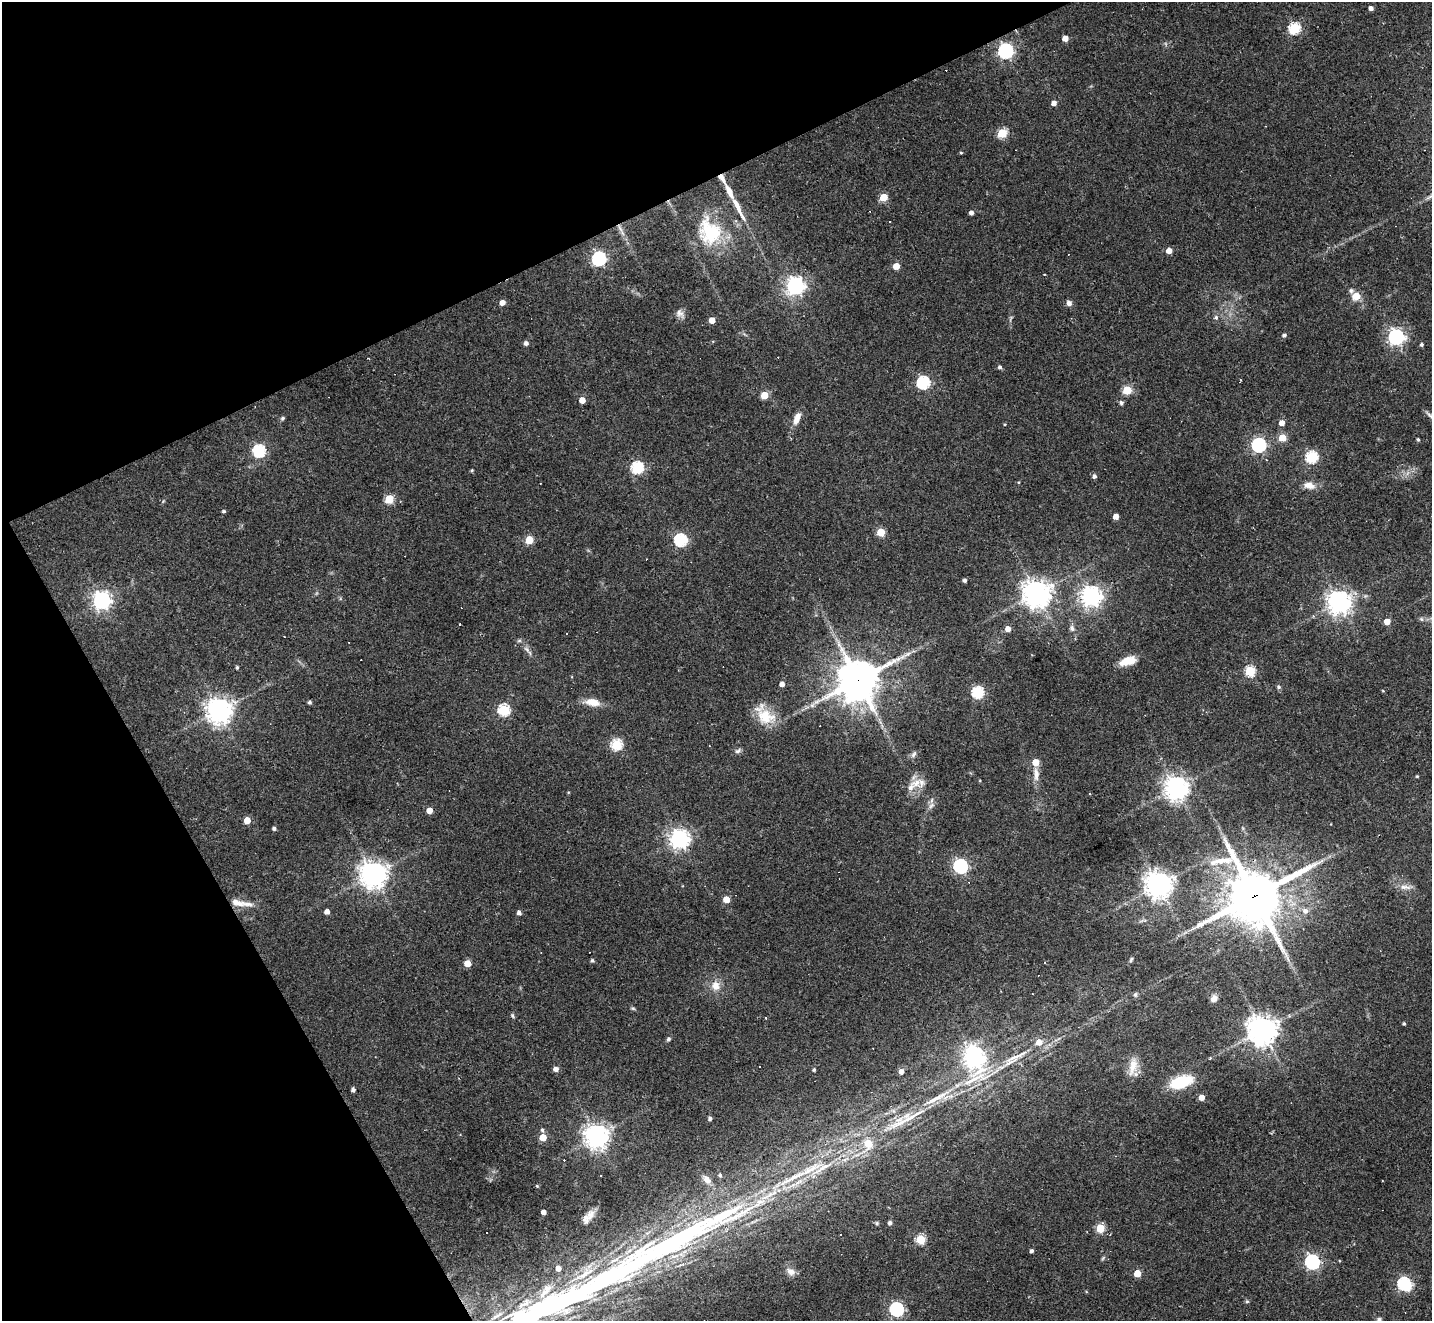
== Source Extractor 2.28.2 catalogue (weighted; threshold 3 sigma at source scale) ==
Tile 5 of 4 x 4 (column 1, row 2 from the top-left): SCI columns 1-1430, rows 2921-4239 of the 5719 x 5707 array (HDU 1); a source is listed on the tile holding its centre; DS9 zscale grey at full resolution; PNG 1434 x 1323 px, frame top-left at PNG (2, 2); no overlay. Shown black and unused: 25% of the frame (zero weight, under 2 of 3 exposures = <1% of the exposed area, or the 3 px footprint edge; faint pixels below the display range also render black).
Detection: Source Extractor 2.28.2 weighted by HDU 2 'WHT'; one run over the whole footprint, this tile lists its part. Background 0.0432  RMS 0.005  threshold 0.0224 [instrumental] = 3 sigma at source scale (4.5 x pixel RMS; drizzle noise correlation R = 1.50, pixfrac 1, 0.05/0.05 arcsec/px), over >= 5 px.
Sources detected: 177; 2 inside a brighter object's white glare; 18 cosmic-ray / hot-pixel residue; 1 long thin detection or spike segment (spike, bleed or trail) — not listed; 6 inside a brighter listed object's ellipse — not listed separately; the other 150 listed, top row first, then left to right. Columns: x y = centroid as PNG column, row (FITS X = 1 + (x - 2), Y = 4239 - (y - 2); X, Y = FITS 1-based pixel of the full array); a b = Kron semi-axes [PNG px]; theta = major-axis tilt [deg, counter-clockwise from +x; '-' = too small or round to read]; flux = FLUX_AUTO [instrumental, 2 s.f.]
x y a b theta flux
1371 8 4 4 - 2.1
1294 28 6 5 - 49
1065 38 5 4 - 4.5
1006 51 6 6 - 120
1054 103 4 4 - 2.6
1002 133 5 5 - 27
961 153 5 3 - 0.48
722 178 12 5 -58 3.1
884 197 5 5 - 15
737 207 25 6 -64 6.4
971 213 4 4 - 1.8
620 228 14 4 -64 2.4
710 232 34 27 -62 30
1169 251 5 5 - 4.2
599 258 6 6 - 98
896 266 5 5 - 7.7
1044 274 3 2 - 0.5
795 286 7 7 - 210
1351 291 7 5 76 1.1
1356 296 7 6 - 7.9
502 302 5 5 - 3.2
1069 303 7 6 - 1.9
680 313 12 9 -50 2.5
1216 317 6 6 - 1.1
712 320 4 4 - 6.6
1284 335 5 4 - 1.1
1396 337 6 6 - 160
526 343 5 5 - 1.7
1421 344 4 4 - 0.99
1000 367 5 4 - 1.1
923 382 6 6 - 65
1127 390 5 5 - 22
764 395 5 5 - 13
582 400 4 4 - 5.7
1121 403 5 5 - 1.3
1431 416 17 5 -35 2
283 418 5 4 - 0.89
797 418 16 7 67 4.4
1281 423 5 5 - 3.4
1282 438 5 5 - 12
1418 439 4 3 - 0.71
1259 445 6 6 - 100
259 451 6 6 - 65
1311 457 6 5 - 56
637 467 6 6 - 58
471 470 4 3 - 0.6
1094 476 5 5 - 1.3
1019 482 4 3 - 0.44
1309 485 15 9 -11 4.1
389 499 5 5 - 25
224 511 4 3 - 0.85
1116 516 4 4 - 5
881 532 5 5 - 18
529 540 5 5 - 17
681 540 6 6 - 67
964 580 4 4 - 1.3
1037 594 9 8 - 590
1091 596 7 7 - 290
102 600 7 6 - 220
1339 602 7 7 - 440
1421 619 6 4 -70 0.67
1387 622 5 4 - 5.7
1072 628 8 6 -62 1.7
1008 629 5 5 - 4.2
527 649 11 6 -45 1.9
1128 661 19 9 15 7.8
237 667 4 3 - 0.72
1250 671 5 5 - 38
858 680 14 13 - 1400
782 684 4 4 - 2.7
1278 687 6 4 -22 0.8
978 692 6 5 - 58
309 702 5 4 - 0.8
592 702 19 9 -10 6.2
504 710 6 6 - 48
219 711 8 8 - 490
765 716 27 19 -25 13
617 745 5 5 - 43
738 751 9 6 31 1.3
913 754 9 6 59 1.4
1036 762 5 5 - 8.6
1036 774 20 7 -86 4.2
1417 776 3 3 - 0.45
916 783 17 10 29 5.8
1176 788 7 7 - 450
931 805 10 6 49 2
429 810 4 4 - 6.3
247 820 5 4 - 7.9
274 828 4 3 - 1.2
679 839 7 7 - 270
960 866 6 6 - 110
373 874 9 8 - 510
1158 885 9 8 - 510
1405 887 18 6 -6 3.1
1255 896 19 19 - 2500
726 899 5 5 - 9
240 903 32 7 -10 6.3
1305 911 7 7 - 2.4
327 912 4 4 - 2.9
519 913 5 4 - 1.6
1131 959 7 4 63 0.77
1288 959 7 4 -71 1.1
592 960 4 4 - 0.95
467 963 5 5 - 9.2
716 985 12 10 -83 4.8
1135 995 5 5 - 1.2
1214 998 8 7 - 2.8
633 1008 6 4 -20 0.7
512 1016 7 4 -70 0.77
1404 1024 3 3 - 0.78
1262 1030 9 9 - 720
668 1039 6 5 - 0.88
974 1058 10 8 -84 280
1014 1058 44 9 32 12
1133 1066 26 11 76 6.9
556 1069 5 5 - 2.7
814 1070 4 3 - 0.79
901 1072 5 4 - 2.5
1181 1082 24 12 18 20
353 1090 4 4 - 1.5
1201 1097 4 4 - 4.8
710 1118 5 4 - 1
909 1118 73 13 24 25
542 1130 5 4 - 0.88
596 1136 8 8 - 400
543 1137 5 5 - 11
809 1170 54 10 28 24
720 1175 5 5 - 1.1
601 1176 3 2 - 0.61
707 1179 15 9 -45 3.7
537 1186 4 3 - 0.5
543 1212 4 4 - 2.7
591 1214 17 10 69 4.2
877 1223 5 4 - 0.68
890 1223 4 4 - 1.4
1100 1228 5 5 - 21
921 1239 5 5 - 30
1031 1251 4 3 - 1.3
1103 1258 7 4 46 0.7
1312 1262 6 6 - 120
558 1268 4 4 - 3.6
791 1272 13 9 -32 3
1137 1273 5 5 - 10
584 1274 43 8 30 13
1404 1284 6 6 - 72
547 1289 12 11 - 4.8
1247 1301 6 4 1 0.62
526 1302 13 8 54 3.4
896 1309 6 6 - 100
1379 1320 8 6 30 1.3
Overlapping masked pixels (flux is a lower limit): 4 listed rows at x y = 722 178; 620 228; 858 680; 1255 896
Isophote crosses this tile's border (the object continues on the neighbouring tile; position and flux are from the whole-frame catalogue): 2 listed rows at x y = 1431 416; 1379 1320